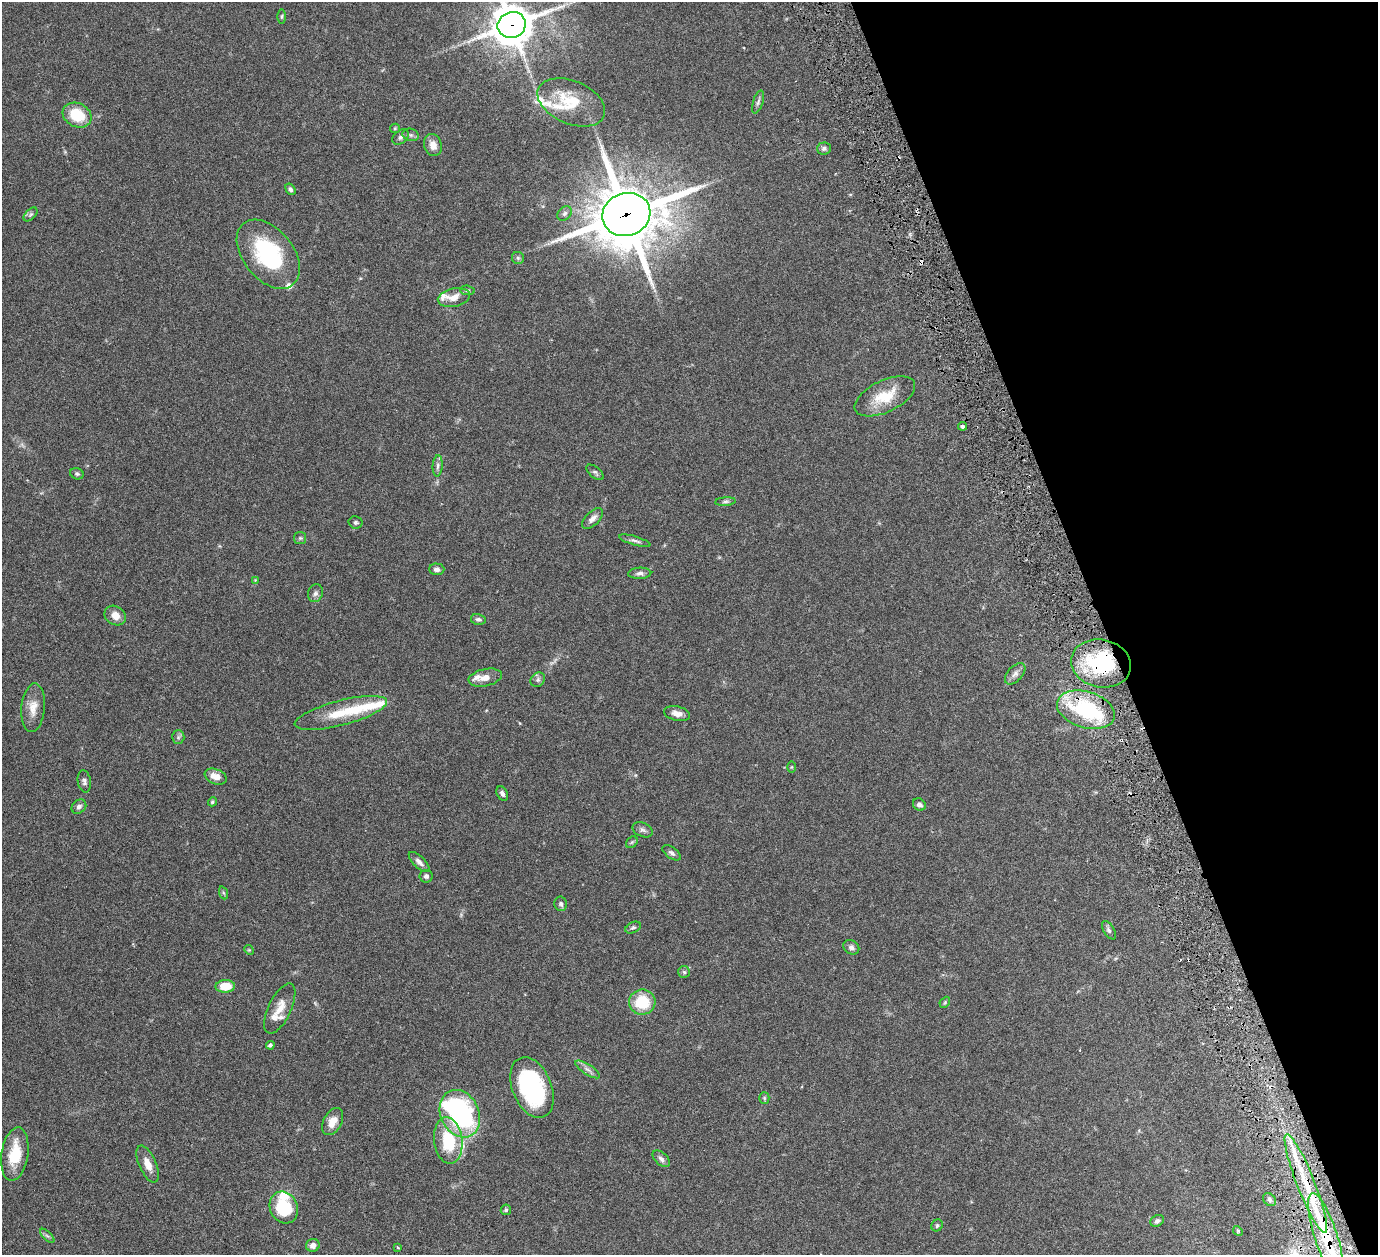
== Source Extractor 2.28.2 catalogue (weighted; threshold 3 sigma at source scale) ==
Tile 12 of 4 x 4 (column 4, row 3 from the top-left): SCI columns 4192-5567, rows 1571-2823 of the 5682 x 5542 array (HDU 1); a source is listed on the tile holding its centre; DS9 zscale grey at full resolution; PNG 1380 x 1257 px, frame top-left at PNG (2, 2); each listed source drawn as its Kron ellipse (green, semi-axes under 4 px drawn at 4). Shown black and unused: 20% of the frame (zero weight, under 3 of 6 exposures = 5% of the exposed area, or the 3 px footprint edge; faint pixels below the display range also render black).
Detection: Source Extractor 2.28.2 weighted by HDU 2 'WHT'; one run over the whole footprint, this tile lists its part. Background 0.0539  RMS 0.0027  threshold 0.0112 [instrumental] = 3 sigma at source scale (4.09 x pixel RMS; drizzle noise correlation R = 1.36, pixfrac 0.8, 0.05/0.05 arcsec/px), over >= 5 px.
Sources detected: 105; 1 too faint to see at this stretch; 2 inside a brighter object's white glare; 3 cosmic-ray / hot-pixel residue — neither listed nor drawn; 12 inside a brighter listed object's ellipse — not listed separately; the other 87 listed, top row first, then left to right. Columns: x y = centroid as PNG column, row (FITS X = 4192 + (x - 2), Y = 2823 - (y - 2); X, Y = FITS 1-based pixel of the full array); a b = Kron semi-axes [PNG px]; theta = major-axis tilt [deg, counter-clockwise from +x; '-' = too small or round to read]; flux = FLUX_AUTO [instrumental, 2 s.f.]
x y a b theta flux
282 17 7 3 89 0.33
512 25 14 13 - 680
571 102 35 21 -23 8.3
758 102 12 5 72 0.74
77 115 15 11 -27 7.5
395 128 5 4 - 0.29
411 135 8 6 -15 0.6
401 137 9 6 38 0.93
433 145 11 8 -72 2.1
824 148 7 6 - 0.64
290 189 6 4 -57 0.56
565 213 8 6 46 0.72
31 214 8 5 44 0.58
626 214 24 21 18 1600
268 254 39 25 -51 24
518 258 6 6 - 0.47
467 290 7 4 -4 0.42
454 298 16 9 11 2.6
885 396 33 16 26 7.5
963 426 4 4 - 0.74
438 466 10 5 86 0.8
595 472 10 5 -40 0.59
77 474 7 5 -23 0.49
725 502 10 4 5 0.59
593 518 13 7 44 1.3
356 522 7 6 - 0.56
300 538 6 6 - 0.48
635 541 16 4 -16 0.79
437 569 7 6 - 0.88
640 573 11 5 2 0.89
255 580 4 4 - 0.22
315 593 9 7 72 0.81
115 616 11 9 -33 2.3
478 619 7 5 -12 0.68
1101 663 30 24 -11 23
1015 674 13 7 47 1.3
485 678 17 8 12 2.3
538 680 8 6 46 0.71
33 708 24 12 85 3.4
1086 710 30 18 -16 22
341 713 47 12 15 8.6
677 713 13 7 -13 1.7
178 737 6 6 - 0.59
792 767 5 4 - 0.24
216 777 11 7 -22 2.3
84 781 11 6 -80 0.77
502 793 8 5 -63 0.76
212 802 5 4 - 0.38
919 805 7 5 -41 0.91
79 807 8 6 41 0.8
643 830 10 7 -24 0.78
632 842 6 5 - 0.4
672 853 10 5 -35 0.77
419 862 13 5 -44 1.1
426 876 6 6 - 0.61
224 893 6 4 -70 0.39
561 904 7 6 - 0.66
633 928 8 5 28 0.52
1109 930 10 5 -58 0.68
851 947 8 6 -33 0.92
249 950 5 4 - 0.25
684 972 6 6 - 0.46
225 986 10 6 3 5.3
642 1002 13 12 - 8.8
945 1002 6 4 48 0.37
280 1009 27 11 65 3.9
270 1045 4 4 - 0.65
588 1069 14 5 -33 1.1
532 1088 32 19 -68 30
764 1098 5 5 - 0.38
460 1114 25 19 -64 44
333 1122 14 9 62 2.7
448 1141 23 14 -83 12
15 1154 27 13 81 7.9
661 1159 10 6 -43 0.85
148 1164 20 8 -66 2.8
1306 1183 53 9 -68 11
1269 1200 7 5 -49 0.57
284 1208 16 13 -64 12
506 1210 5 5 - 0.38
1157 1221 7 5 33 0.66
937 1225 6 5 - 0.43
1238 1231 5 4 - 0.31
47 1236 9 3 -44 0.48
1326 1236 45 11 -72 15
313 1245 7 6 - 1.4
398 1247 3 2 - 0.27
Overlapping masked pixels (flux is a lower limit): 6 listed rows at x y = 512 25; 626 214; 1101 663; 1086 710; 1306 1183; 1326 1236
Isophote crosses this tile's border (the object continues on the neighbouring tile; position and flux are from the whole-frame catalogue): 1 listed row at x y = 512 25